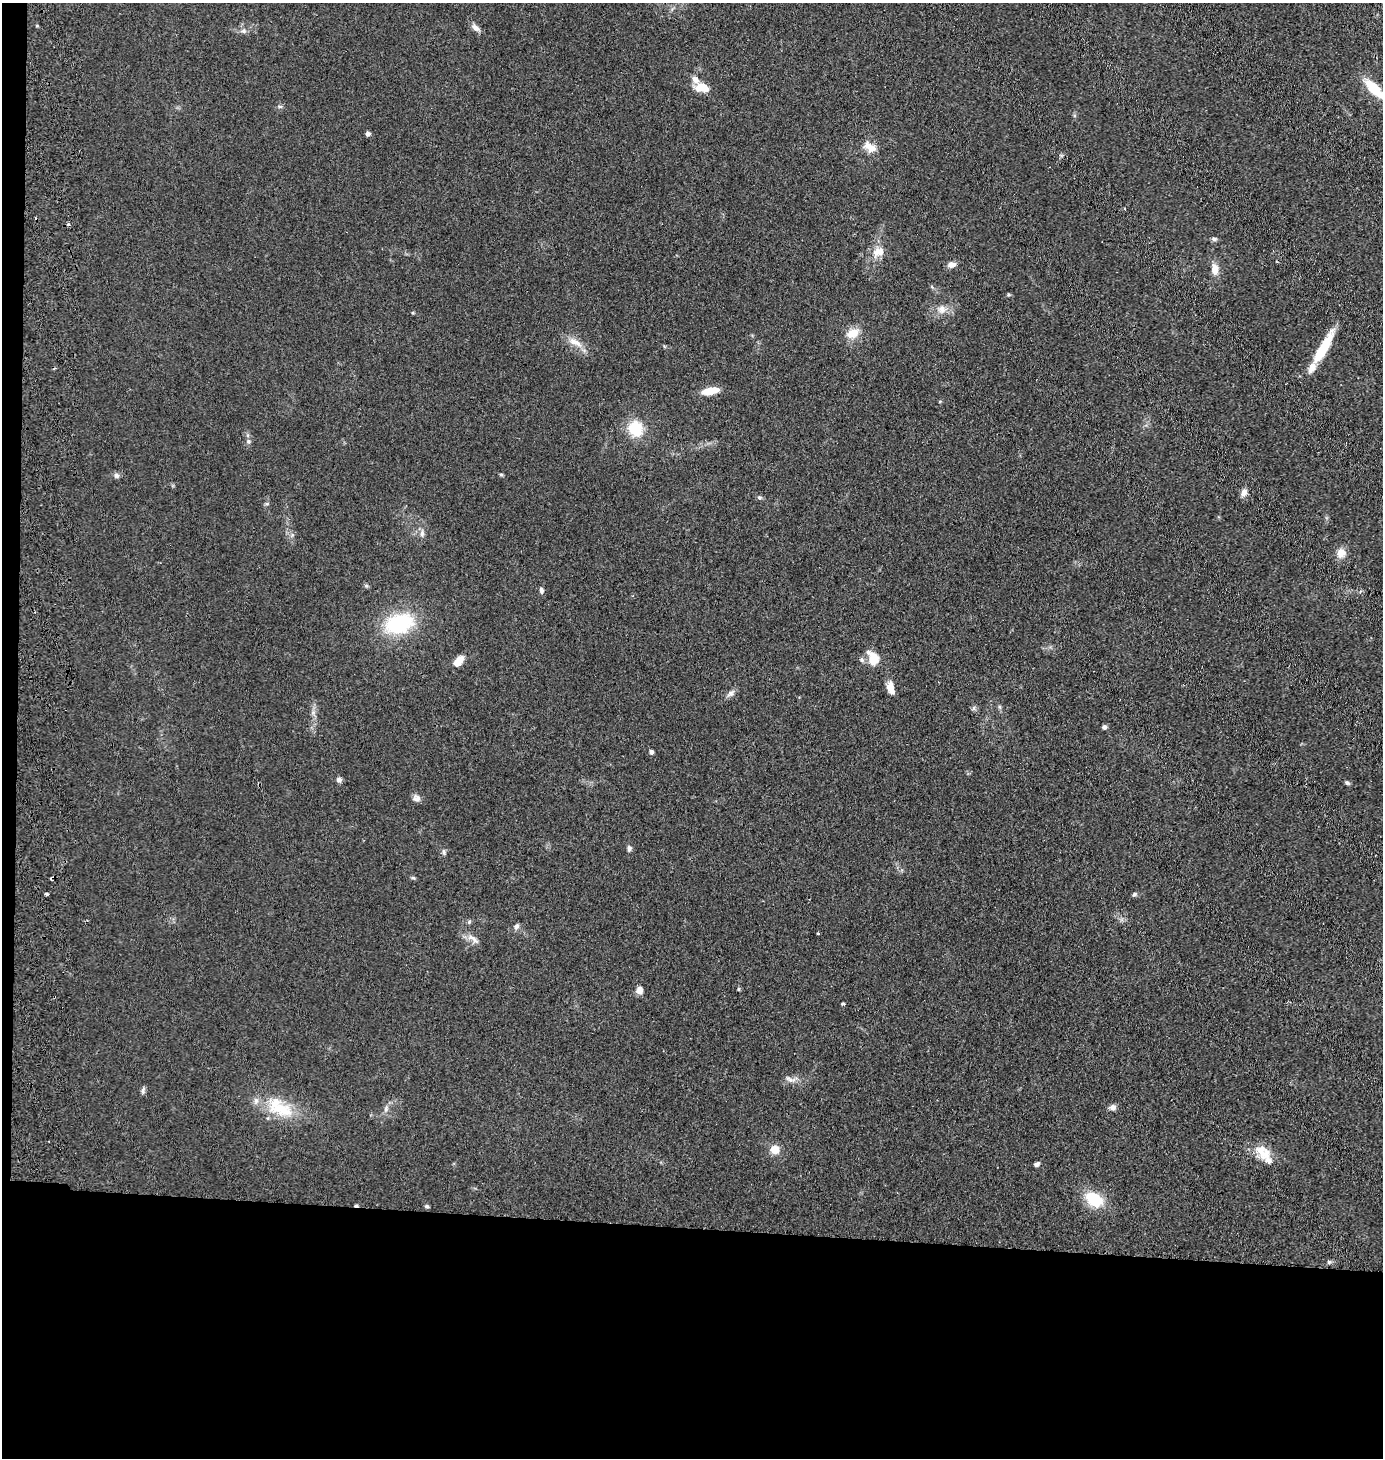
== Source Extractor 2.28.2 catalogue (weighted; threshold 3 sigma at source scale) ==
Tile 7 of 3 x 3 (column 1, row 3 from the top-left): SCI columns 159-1539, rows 5-1460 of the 4503 x 4376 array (HDU 1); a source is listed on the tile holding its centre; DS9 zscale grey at full resolution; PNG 1385 x 1460 px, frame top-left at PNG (2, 3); no overlay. Shown black and unused: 17% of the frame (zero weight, under 2 of 3 exposures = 3% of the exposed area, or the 3 px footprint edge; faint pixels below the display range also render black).
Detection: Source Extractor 2.28.2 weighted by HDU 2 'WHT'; one run over the whole footprint, this tile lists its part. Background 0.14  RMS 0.011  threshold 0.0495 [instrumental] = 3 sigma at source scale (4.5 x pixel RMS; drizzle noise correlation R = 1.50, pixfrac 1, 0.05/0.05 arcsec/px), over >= 5 px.
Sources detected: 71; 3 cosmic-ray / hot-pixel residue — not listed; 3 inside a brighter listed object's ellipse — not listed separately; the other 65 listed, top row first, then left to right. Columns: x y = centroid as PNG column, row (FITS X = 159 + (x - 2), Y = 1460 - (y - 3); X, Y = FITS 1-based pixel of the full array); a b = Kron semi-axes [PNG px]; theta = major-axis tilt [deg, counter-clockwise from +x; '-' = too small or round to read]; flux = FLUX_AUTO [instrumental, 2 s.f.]
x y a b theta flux
475 28 12 6 -34 6.1
244 31 7 6 - 2.9
695 80 10 7 -51 6.2
703 87 14 8 -10 20
1374 89 21 9 -44 39
280 106 6 4 0 1.8
368 134 5 4 - 4
870 147 17 9 -34 13
1124 209 3 2 - 1.5
69 225 5 3 - 3.3
1214 239 7 5 -3 2.4
879 252 16 11 23 13
951 265 9 6 11 6.4
1215 269 16 10 -86 9.9
942 309 12 11 - 8.8
853 333 15 10 29 16
575 342 22 9 -27 12
1323 348 41 9 60 41
710 391 17 7 9 21
635 429 19 16 -64 32
248 442 7 6 - 2.5
501 475 5 4 - 1.6
116 476 7 7 - 3.2
1244 492 9 6 70 6.3
759 498 7 6 - 2.1
422 534 10 6 89 4
1341 553 13 11 75 9.9
366 585 6 4 -1 1.6
541 590 7 5 -80 3.2
399 624 27 18 16 90
873 658 15 10 -66 21
862 660 6 5 - 2.5
458 661 12 7 48 13
891 685 13 9 85 7.2
730 694 10 7 39 4.3
1000 707 6 4 -70 1.7
974 708 6 5 - 2.3
1104 727 5 5 - 2.8
651 752 5 4 - 2.9
339 780 7 6 - 3.6
1347 783 6 5 - 1.8
416 798 10 8 -1 5
629 848 7 6 - 3.4
444 852 7 6 - 2.5
413 878 6 4 -18 1.5
46 894 4 3 - 8.8
1134 894 6 5 - 2.2
469 922 6 4 49 1.6
517 926 8 6 65 3.2
818 933 3 3 - 1.9
473 939 19 7 -40 7.1
738 989 5 3 - 1.2
639 990 8 7 - 7.6
843 1004 4 3 - 3.1
790 1079 17 7 -22 6.2
143 1090 10 5 78 2.7
1112 1107 9 7 1 4.1
279 1108 43 21 -31 49
386 1109 8 6 71 3.2
774 1149 6 6 - 22
1261 1150 20 15 -82 17
1037 1164 6 4 32 3.2
1094 1199 20 14 -33 37
426 1206 6 4 -15 1.8
1329 1262 6 5 - 1.9
Isophote crosses this tile's border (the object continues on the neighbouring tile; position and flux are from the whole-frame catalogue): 1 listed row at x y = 1374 89